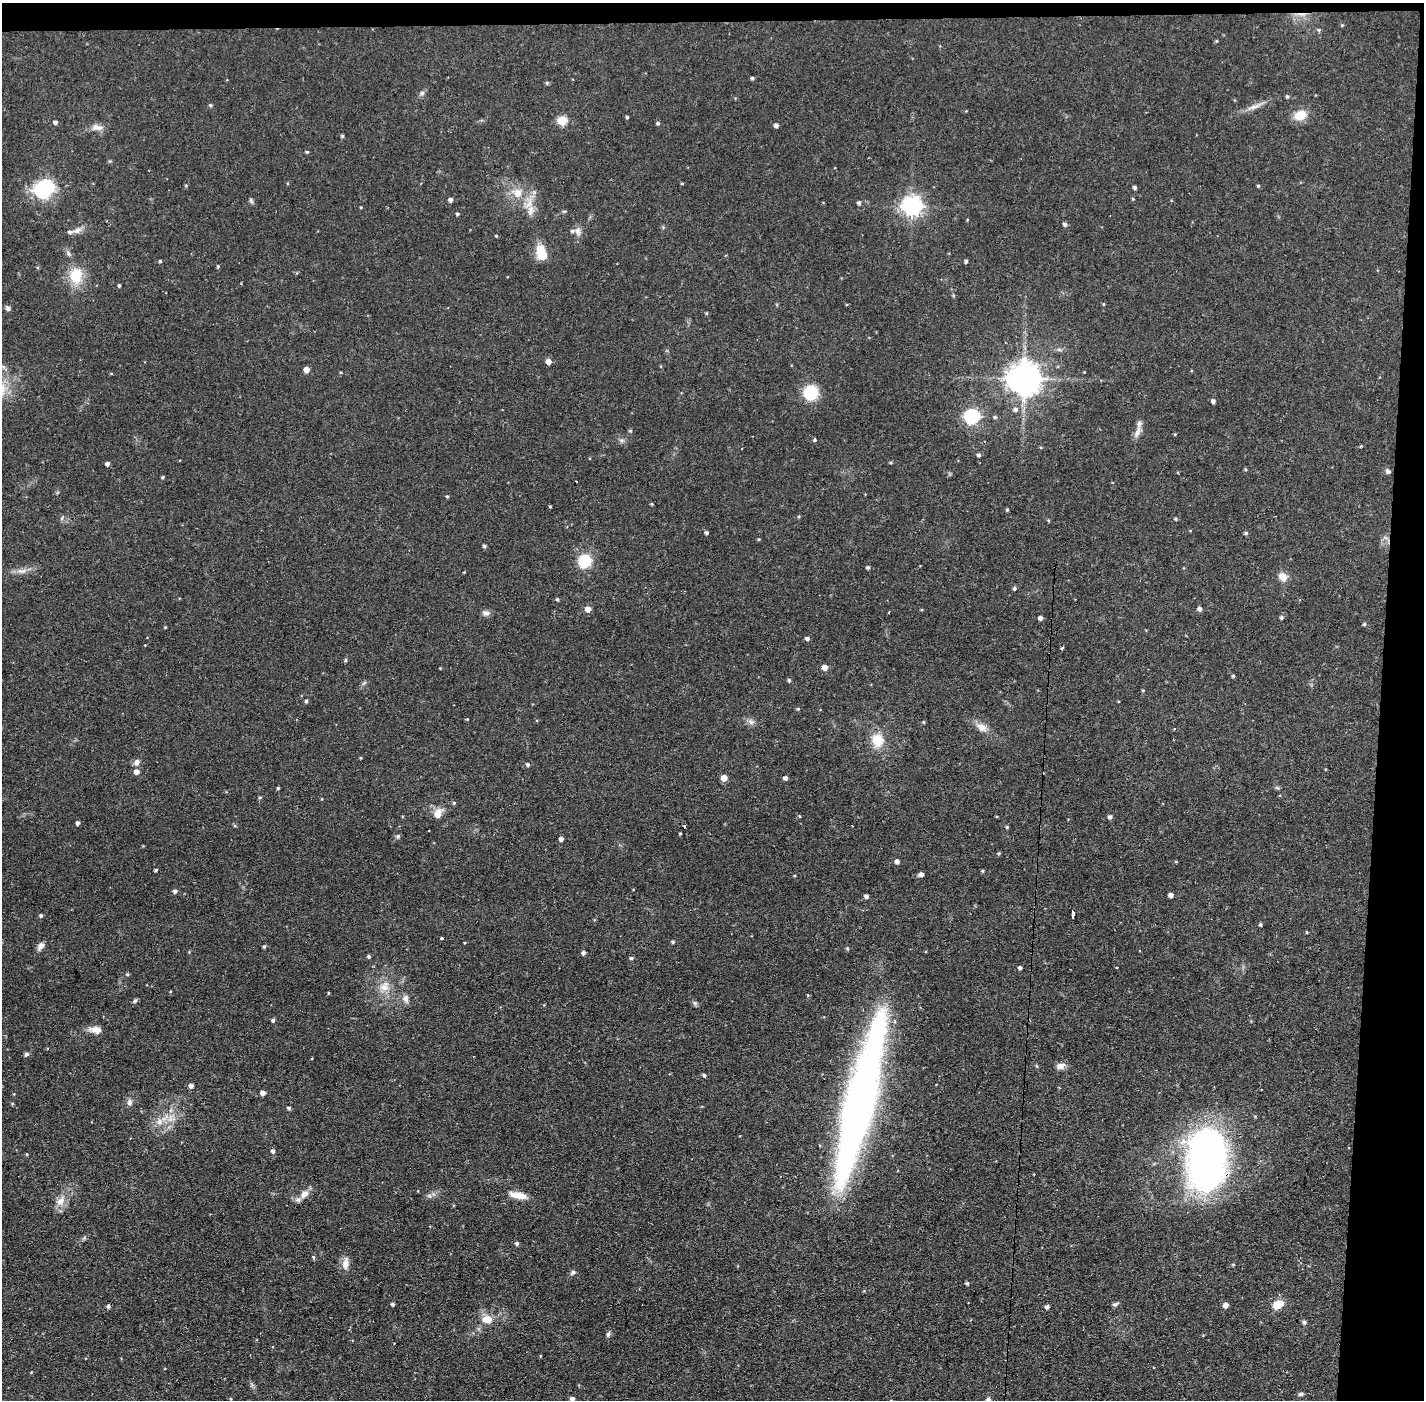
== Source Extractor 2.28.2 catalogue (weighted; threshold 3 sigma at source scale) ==
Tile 3 of 3 x 3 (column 3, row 1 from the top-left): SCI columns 2846-4267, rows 2848-4245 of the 4267 x 4298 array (HDU 1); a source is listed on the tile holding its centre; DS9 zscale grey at full resolution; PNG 1426 x 1402 px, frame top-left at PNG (2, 3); no overlay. Shown black and unused: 4% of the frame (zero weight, under 2 of 3 exposures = <1% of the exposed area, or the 3 px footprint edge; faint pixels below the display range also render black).
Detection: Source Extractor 2.28.2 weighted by HDU 2 'WHT'; one run over the whole footprint, this tile lists its part. Background 0.0915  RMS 0.0065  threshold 0.0291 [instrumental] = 3 sigma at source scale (4.5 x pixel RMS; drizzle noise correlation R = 1.50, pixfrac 1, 0.05/0.05 arcsec/px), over >= 5 px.
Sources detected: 192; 2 inside a brighter object's white glare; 2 cosmic-ray / hot-pixel residue — not listed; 5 inside a brighter listed object's ellipse — not listed separately; the other 183 listed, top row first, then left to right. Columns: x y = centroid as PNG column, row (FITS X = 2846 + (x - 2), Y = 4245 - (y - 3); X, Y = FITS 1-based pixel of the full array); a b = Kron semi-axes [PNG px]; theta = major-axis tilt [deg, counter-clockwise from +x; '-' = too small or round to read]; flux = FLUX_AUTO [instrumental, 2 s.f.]
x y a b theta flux
1342 25 5 3 - 0.59
1319 30 5 5 - 0.86
1217 41 5 3 - 0.59
752 78 4 3 - 1.1
422 93 7 5 45 1.4
1287 96 5 4 - 1
210 105 4 4 - 1.1
1254 107 23 5 18 4.6
1300 115 13 10 19 11
627 117 3 3 - 0.83
562 121 5 5 - 30
55 122 4 4 - 1.8
658 123 4 4 - 1.1
776 125 4 4 - 2.1
99 128 11 7 15 3.2
342 136 4 3 - 1.1
307 152 4 4 - 0.75
682 183 4 3 - 0.59
186 186 4 4 - 0.63
1258 186 4 3 - 0.78
1135 188 4 4 - 1.4
43 190 7 6 - 160
517 193 15 12 -39 9.1
1133 199 4 3 - 0.62
251 200 7 4 -64 1.2
450 200 4 4 - 2.1
859 203 4 4 - 1.3
912 206 7 7 - 330
361 207 4 3 - 0.53
530 210 17 8 83 6.4
564 211 6 3 -17 0.71
457 214 4 4 - 1
1065 224 5 4 - 1.7
77 230 14 7 23 3.5
578 231 12 7 -84 3.1
496 236 4 3 - 0.59
541 252 17 10 -75 14
68 253 8 4 -46 1.5
160 261 4 4 - 0.72
966 261 4 4 - 1.3
218 266 5 4 - 0.69
76 275 22 18 89 16
119 285 4 3 - 0.84
1103 304 5 3 - 0.52
8 308 7 5 -58 1.6
706 313 4 3 - 0.66
1059 350 7 4 -19 1.1
548 361 5 5 - 4.2
306 370 5 4 - 5.3
1024 378 9 9 - 1300
810 393 12 12 - 24
1213 401 4 4 - 2.2
1015 409 6 6 - 1.9
972 416 6 6 - 130
995 417 6 4 -22 0.93
630 431 5 4 - 0.82
1138 432 18 7 64 4
815 440 3 3 - 2.7
979 455 5 4 - 1.4
891 462 5 3 - 0.65
107 464 4 4 - 2
1388 471 7 6 - 1.6
163 477 4 3 - 0.74
447 496 4 3 - 0.73
652 504 4 3 - 0.64
550 506 4 3 - 0.6
1007 510 4 3 - 0.75
62 518 7 4 57 0.98
1175 519 4 3 - 0.77
706 533 4 4 - 1.3
1246 533 5 5 - 0.94
484 546 4 4 - 1.3
585 561 10 9 - 27
868 567 4 4 - 1.1
21 571 13 7 0 3.7
1283 577 10 8 -56 5.8
1014 588 5 4 - 1.2
557 599 5 4 - 0.96
588 609 5 5 - 5.3
1200 609 5 5 - 2.1
486 613 9 7 -18 2.5
1281 617 5 4 - 1.1
1040 618 4 4 - 2.3
1364 624 4 4 - 0.96
165 627 4 3 - 0.53
807 638 5 4 - 1.9
1062 648 5 3 - 0.82
345 660 6 4 90 0.75
825 667 5 4 - 5.4
1233 676 4 3 - 0.98
789 680 5 4 - 1.1
1143 690 4 3 - 0.63
306 701 4 4 - 1.2
798 709 5 4 - 0.7
467 719 4 3 - 0.48
751 722 10 7 -29 2.5
923 722 4 4 - 0.66
982 727 16 10 -31 5.3
878 740 16 14 -75 12
360 758 4 3 - 0.56
137 762 8 6 70 2.9
527 764 5 4 - 1.2
136 772 5 5 - 3
724 778 5 5 - 6.3
785 778 4 4 - 2
278 788 4 3 - 0.77
260 797 4 4 - 0.82
454 803 5 4 - 0.8
438 814 12 8 62 6.4
799 816 4 4 - 0.62
1110 817 5 4 - 1.7
78 823 4 3 - 1.7
235 826 5 3 - 0.71
1007 827 4 4 - 0.81
429 830 2 2 - 0.43
680 833 3 3 - 0.56
398 836 6 5 - 1.1
561 839 4 4 - 2.6
999 853 4 4 - 0.85
897 861 5 4 - 2.5
1176 862 5 3 - 0.52
156 870 4 3 - 0.94
982 871 4 3 - 0.76
921 874 6 4 8 2.4
175 891 5 4 - 1.7
1171 895 4 4 - 3.1
866 896 5 4 - 1.8
1073 914 5 3 - 2.8
41 915 4 4 - 1.1
1260 925 3 3 - 0.97
1307 932 4 3 - 0.59
441 938 3 3 - 2.2
673 942 4 4 - 0.96
41 946 11 6 50 3
264 946 5 4 - 0.91
847 948 5 4 - 0.83
1140 951 3 2 - 0.66
583 953 4 4 - 1.8
369 956 4 4 - 1.2
631 958 5 4 - 1.2
1020 968 4 3 - 1.8
1117 968 2 2 - 0.62
127 974 5 4 - 0.81
384 987 16 12 38 8.1
328 993 4 3 - 0.5
405 998 10 8 -90 3.2
135 1001 7 4 61 1.1
695 1003 6 6 - 1.2
273 1020 4 4 - 1.3
96 1030 14 8 -7 5.6
26 1054 6 5 - 1.4
1060 1066 14 7 10 3.3
704 1075 5 4 - 1.1
191 1086 5 4 - 2.5
263 1093 4 4 - 3.2
130 1102 9 7 -79 2.3
859 1105 167 26 76 420
289 1108 5 4 - 1.2
159 1122 8 8 - 4
273 1151 5 5 - 1.7
27 1154 4 3 - 0.51
1206 1160 60 36 87 250
304 1194 12 8 44 4.8
518 1195 22 7 -12 7.5
60 1201 12 10 67 5.8
517 1243 5 5 - 1.3
313 1257 5 4 - 0.74
345 1263 19 8 84 4.8
573 1272 7 5 34 1.5
967 1283 4 3 - 1.1
392 1304 4 4 - 1.3
1115 1304 9 4 18 1.3
1226 1305 5 5 - 3.5
1278 1305 13 8 27 8.5
108 1306 4 4 - 1.3
1047 1307 5 4 - 1.7
487 1319 13 10 -1 7.5
1304 1322 5 5 - 1.2
608 1334 8 5 70 1.4
1301 1394 7 4 2 1.3
231 1399 4 3 - 0.54
572 1399 4 4 - 2.1
988 1399 6 5 - 1.7
Overlapping masked pixels (flux is a lower limit): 1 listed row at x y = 1206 1160
Isophote crosses this tile's border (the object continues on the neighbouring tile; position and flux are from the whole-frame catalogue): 2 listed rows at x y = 572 1399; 988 1399